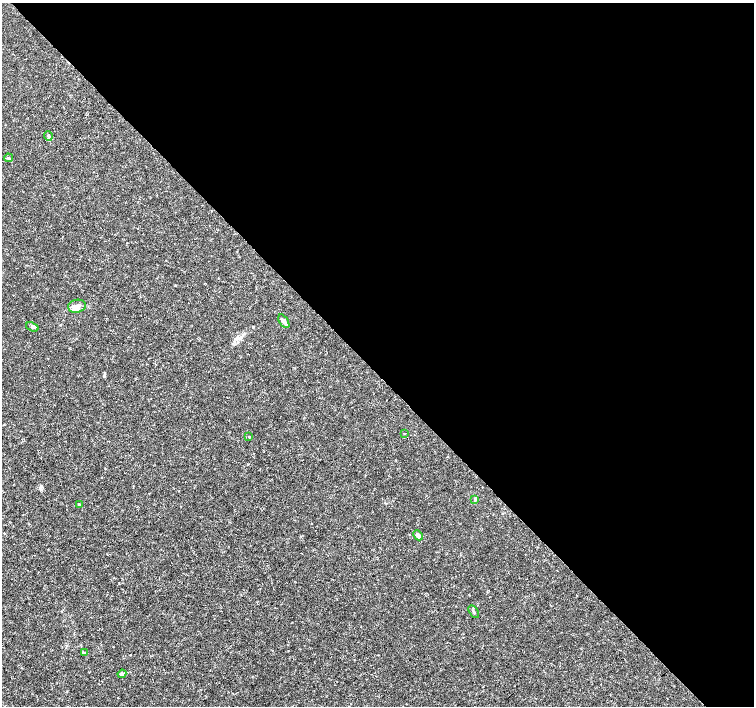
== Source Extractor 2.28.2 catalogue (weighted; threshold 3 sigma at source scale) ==
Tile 8 of 4 x 4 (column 4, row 2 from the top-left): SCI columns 4513-6016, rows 2965-4372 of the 6022 x 5995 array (HDU 1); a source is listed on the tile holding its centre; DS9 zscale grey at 2 x 2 block average (1 PNG px = mean of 2 x 2 image px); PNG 756 x 708 px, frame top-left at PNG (2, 3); each listed source drawn as its Kron ellipse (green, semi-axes under 4 px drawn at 4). Shown black and unused: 53% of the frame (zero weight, under 3 of 4 exposures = <1% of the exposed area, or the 3 px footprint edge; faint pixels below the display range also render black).
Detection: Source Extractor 2.28.2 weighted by HDU 2 'WHT'; one run over the whole footprint, this tile lists its part. Background 0.00168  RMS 9.3e-04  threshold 0.00418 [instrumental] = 3 sigma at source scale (4.5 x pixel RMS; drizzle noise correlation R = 1.50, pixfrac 1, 0.0396/0.0396 arcsec/px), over >= 5 px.
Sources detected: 15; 2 inside a brighter listed object's ellipse — not listed separately; the other 13 listed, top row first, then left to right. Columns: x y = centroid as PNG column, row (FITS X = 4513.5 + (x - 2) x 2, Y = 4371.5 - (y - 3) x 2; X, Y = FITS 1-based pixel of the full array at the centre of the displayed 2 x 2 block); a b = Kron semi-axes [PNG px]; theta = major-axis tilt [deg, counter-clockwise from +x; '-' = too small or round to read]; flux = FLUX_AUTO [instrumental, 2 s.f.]
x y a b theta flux
48 136 5 3 - 0.33
8 158 4 3 - 0.28
77 306 9 6 11 1.5
284 321 8 4 -56 0.99
32 327 6 4 -22 0.57
404 434 2 2 - 0.11
249 437 3 2 - 0.11
475 500 3 2 - 0.2
79 504 4 3 - 0.21
418 535 5 3 - 1.6
474 612 7 3 -60 0.33
84 653 3 3 - 0.24
122 674 4 4 - 0.36
Diffuse or blended objects may show on this block-average render without a row.